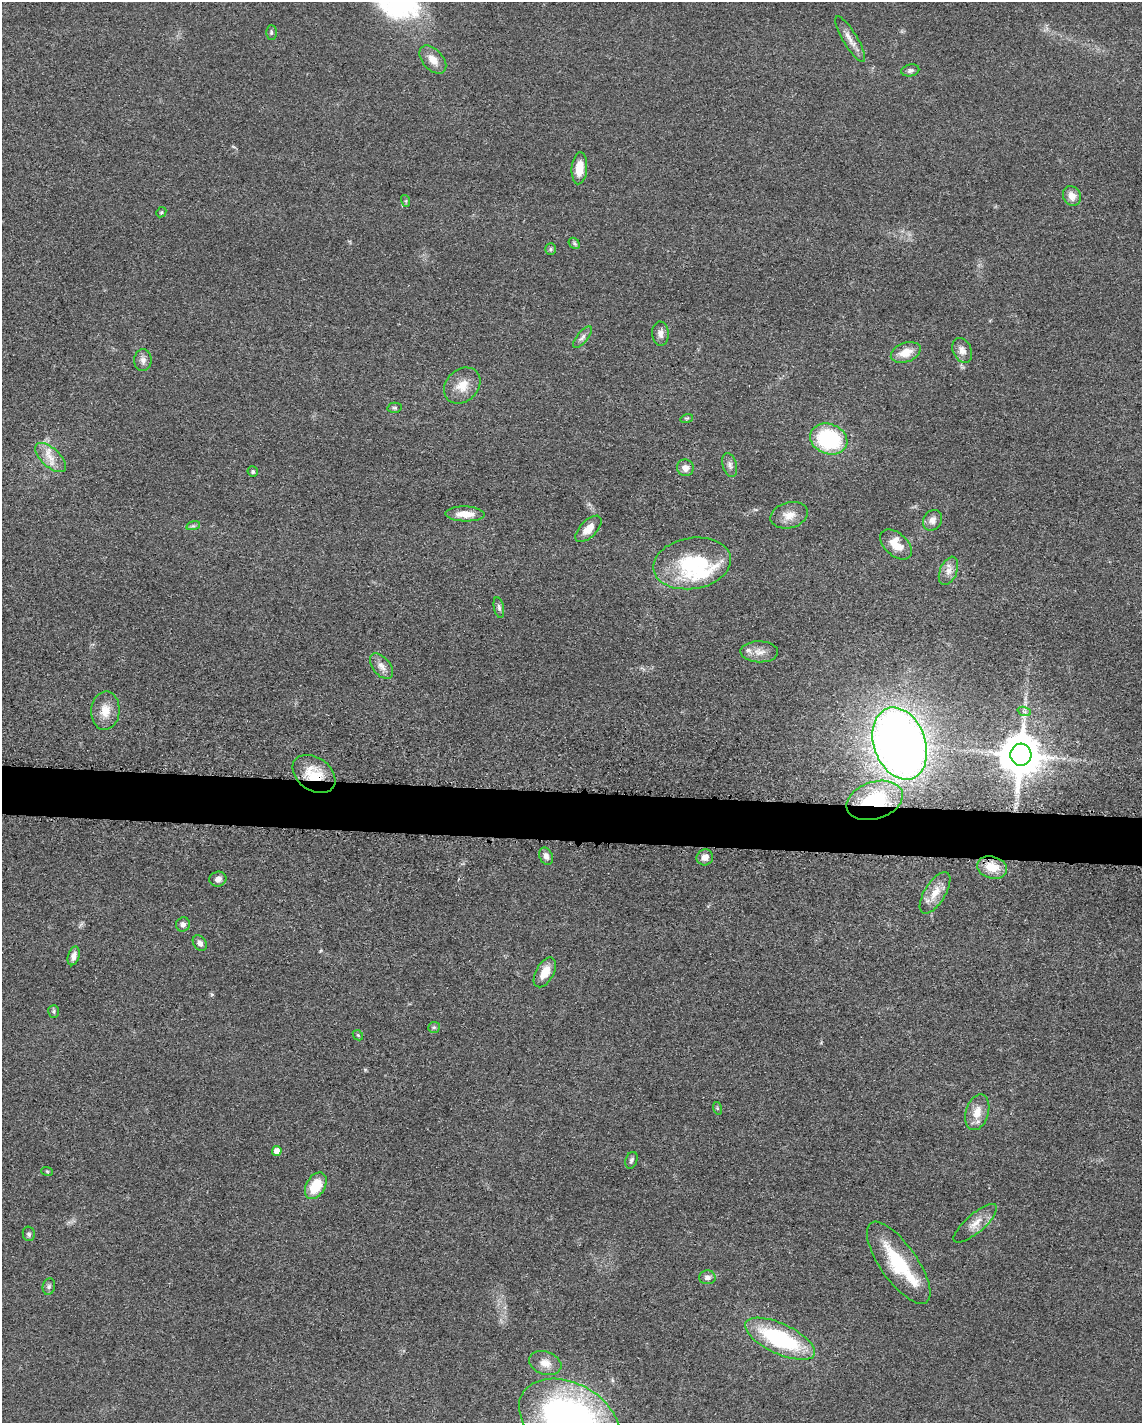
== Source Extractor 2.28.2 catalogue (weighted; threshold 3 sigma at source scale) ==
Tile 7 of 4 x 3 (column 3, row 2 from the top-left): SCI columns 2298-3437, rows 1650-3070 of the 4592 x 4659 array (HDU 1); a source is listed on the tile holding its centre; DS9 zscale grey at full resolution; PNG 1144 x 1425 px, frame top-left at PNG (2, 2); each listed source drawn as its Kron ellipse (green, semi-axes under 4 px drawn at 4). Shown black and unused: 3% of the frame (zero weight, under 3 of 5 exposures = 4% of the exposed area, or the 3 px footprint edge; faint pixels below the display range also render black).
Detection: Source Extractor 2.28.2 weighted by HDU 2 'WHT'; one run over the whole footprint, this tile lists its part. Background 0.0477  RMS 0.0055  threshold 0.0247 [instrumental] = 3 sigma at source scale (4.5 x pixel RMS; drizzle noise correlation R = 1.50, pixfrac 1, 0.05/0.05 arcsec/px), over >= 5 px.
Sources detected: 70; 2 inside a brighter object's white glare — neither listed nor drawn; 2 inside a brighter listed object's ellipse — not listed separately; the other 66 listed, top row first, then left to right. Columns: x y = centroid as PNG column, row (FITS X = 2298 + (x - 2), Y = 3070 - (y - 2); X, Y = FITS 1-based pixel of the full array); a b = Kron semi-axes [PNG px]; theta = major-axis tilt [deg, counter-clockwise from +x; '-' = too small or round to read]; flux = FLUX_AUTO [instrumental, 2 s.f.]
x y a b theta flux
271 32 7 5 89 1
850 39 26 7 -59 5
433 60 17 10 -48 6
910 70 9 6 12 1.8
579 168 16 8 85 8
1072 196 10 8 -64 4.9
406 201 6 4 -73 0.76
161 212 5 4 - 0.71
574 243 6 4 -47 0.89
551 249 6 5 - 0.94
660 334 12 8 -86 3.1
582 337 13 5 50 2.2
962 350 13 9 -66 3.5
906 352 15 9 20 8.2
143 360 11 9 89 2.7
462 386 20 16 43 9.1
394 408 7 5 -1 0.98
687 418 6 4 18 0.71
829 439 19 15 -21 53
50 457 19 9 -43 7
730 465 12 7 -75 2.3
685 468 8 8 - 3.6
253 472 5 5 - 0.94
465 514 20 7 -2 7.9
789 515 19 13 16 7.1
933 520 11 9 56 3.4
193 526 7 4 17 1.1
588 529 16 8 45 6.8
896 544 19 11 -42 8.7
692 563 39 25 9 37
948 571 15 8 67 4
499 608 10 5 -77 1.4
759 652 19 10 -2 5.1
381 666 15 8 -51 3.9
105 711 19 14 87 8.2
1024 711 7 4 -19 1.3
900 744 37 26 -70 540
1021 755 11 10 - 2100
314 774 23 16 -35 15
875 800 29 18 17 44
546 856 9 6 -65 2.6
705 857 8 8 - 3.9
992 867 15 10 -16 11
218 879 8 7 - 2.5
935 893 23 10 58 8.1
183 924 7 7 - 2
200 943 8 6 -53 2
74 956 9 5 74 2.7
545 972 16 9 60 8.6
54 1011 6 5 - 1.1
434 1027 6 5 - 0.97
358 1035 6 4 -45 0.74
717 1108 6 4 -71 0.69
977 1112 18 11 73 7.6
277 1151 5 4 - 5.1
631 1160 8 5 70 1.6
47 1171 6 3 -19 0.68
316 1186 14 9 60 16
975 1223 27 9 41 6.5
29 1234 7 6 - 1.2
899 1263 48 18 -55 34
707 1277 8 7 - 2.4
49 1286 8 6 76 1.4
780 1339 38 15 -25 59
545 1363 16 11 -19 5.9
569 1420 54 36 -28 240
Overlapping masked pixels (flux is a lower limit): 2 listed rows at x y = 314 774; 875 800
Isophote crosses this tile's border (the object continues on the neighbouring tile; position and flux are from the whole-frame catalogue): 1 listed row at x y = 569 1420